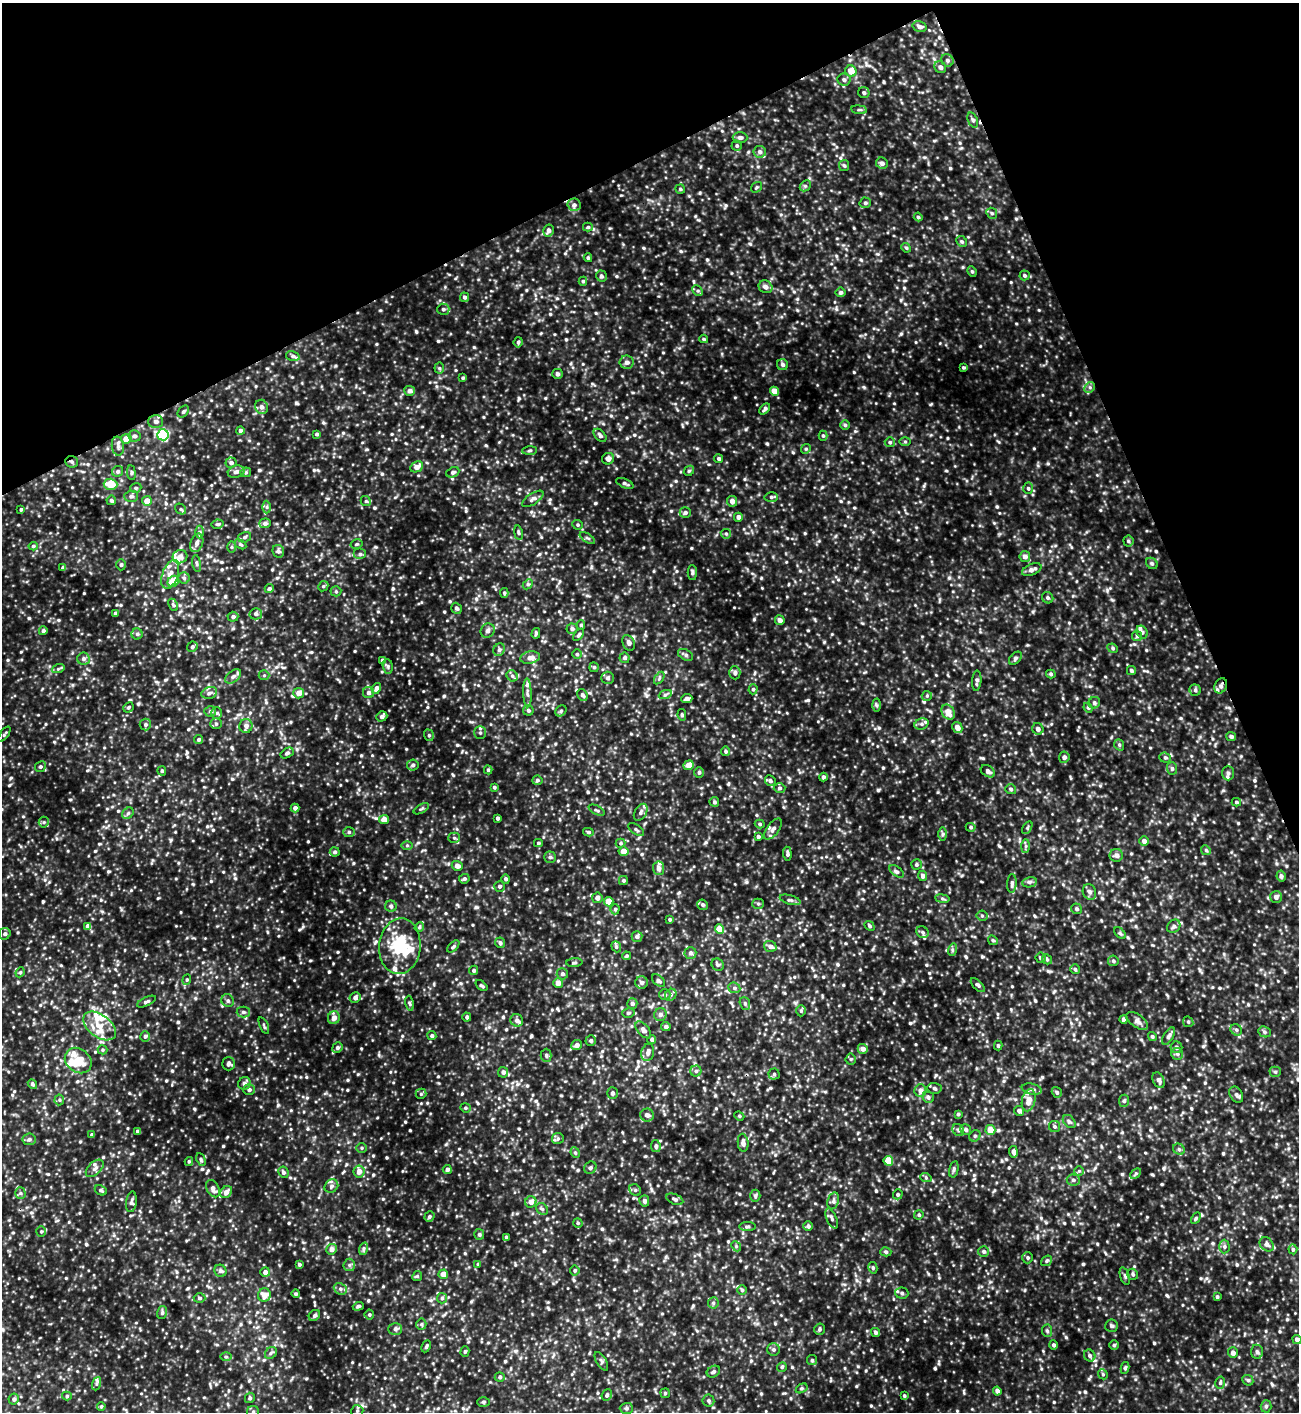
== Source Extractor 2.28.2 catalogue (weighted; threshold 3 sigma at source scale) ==
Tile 3 of 4 x 4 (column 3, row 1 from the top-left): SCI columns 2883-4179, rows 4230-5639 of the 5629 x 5640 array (HDU 1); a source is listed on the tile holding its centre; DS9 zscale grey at full resolution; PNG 1301 x 1414 px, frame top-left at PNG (2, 3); each listed source drawn as its Kron ellipse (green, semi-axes under 4 px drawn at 4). Shown black and unused: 21% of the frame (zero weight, under 3 of 4 exposures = <1% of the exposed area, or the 3 px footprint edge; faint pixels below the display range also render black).
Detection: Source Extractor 2.28.2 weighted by HDU 2 'WHT'; one run over the whole footprint, this tile lists its part. Background 0.126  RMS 0.02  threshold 0.0878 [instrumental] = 3 sigma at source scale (4.5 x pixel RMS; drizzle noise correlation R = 1.50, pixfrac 1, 0.05/0.05 arcsec/px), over >= 5 px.
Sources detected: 909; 1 inside a brighter object's white glare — neither listed nor drawn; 25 inside a brighter listed object's ellipse — not listed separately; of the other 883, all 500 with FLUX_AUTO >= 2.59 (the completeness limit of this list) listed and drawn (383 fainter detections not listed), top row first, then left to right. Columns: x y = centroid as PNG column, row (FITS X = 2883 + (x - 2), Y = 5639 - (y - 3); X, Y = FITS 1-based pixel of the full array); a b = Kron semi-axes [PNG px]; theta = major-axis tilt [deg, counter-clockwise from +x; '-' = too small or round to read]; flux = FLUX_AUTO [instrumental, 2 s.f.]
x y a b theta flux
919 27 7 5 -15 7.2
947 60 6 6 - 5
940 67 6 5 - 5.9
851 71 6 5 - 22
844 80 7 6 - 5.4
864 93 6 5 - 3.9
859 110 8 3 -8 2.8
973 120 8 5 -68 3.8
740 138 7 5 0 5.8
737 146 5 5 - 3.1
760 152 6 6 - 6.6
882 163 6 5 - 6.3
844 165 5 5 - 2.9
805 186 6 4 44 2.9
756 187 6 4 36 2.6
680 189 5 5 - 2.7
865 203 6 5 - 3.8
574 205 6 6 - 5.9
992 213 6 5 - 3.4
918 217 4 4 - 2.7
588 227 5 4 - 3
548 230 6 5 - 6.5
962 241 6 5 - 3.2
906 248 5 4 - 2.6
588 258 4 3 - 2.7
972 271 5 4 - 2.8
1024 275 5 5 - 3.1
601 276 5 5 - 4
583 281 4 4 - 3.1
765 287 7 6 - 8.2
698 291 6 4 -44 3.5
841 292 5 5 - 4.1
465 297 5 4 - 4.2
443 309 6 5 - 4.1
704 339 4 3 - 2.8
518 342 5 4 - 3.1
293 356 7 4 -15 4.5
627 362 7 6 - 7.6
782 365 5 5 - 5.1
963 367 4 3 - 2.6
439 368 5 5 - 2.7
557 374 5 5 - 4.1
463 378 4 4 - 2.7
1090 387 6 4 46 3.8
410 391 5 5 - 7.1
774 391 4 4 - 19
261 407 7 6 - 8.5
765 409 6 4 46 4.5
183 411 7 5 49 3.7
156 422 7 6 - 6.7
845 425 5 5 - 3.7
240 431 4 4 - 6.1
317 434 4 3 - 3.4
163 435 5 5 - 180
600 435 8 5 -47 5.3
134 436 6 6 - 5.6
823 436 5 4 - 2.6
126 439 5 5 - 19
905 441 6 4 0 2.7
890 442 5 5 - 3
118 446 9 6 -83 6.2
806 449 5 4 - 2.6
530 450 7 3 2 2.9
608 459 6 5 - 7.8
719 459 4 4 - 3.4
72 462 6 5 - 4.2
231 463 5 5 - 5.5
417 467 7 5 28 12
118 471 6 5 - 3.9
689 471 6 4 46 2.6
236 472 8 6 15 7.9
246 472 5 5 - 2.8
453 472 7 5 25 3.9
131 473 7 3 -83 2.7
625 483 9 4 -23 4.2
110 484 7 5 -3 34
136 488 6 4 20 3.1
1028 488 6 5 - 3.1
131 496 7 5 1 4.9
771 497 7 4 -1 3.3
533 499 12 5 34 6.4
111 500 5 4 - 4
147 501 5 5 - 20
366 501 5 4 - 2.6
732 501 5 5 - 9.3
267 507 6 4 89 3.4
21 509 3 3 - 2.9
181 509 6 5 - 2.9
685 513 5 5 - 4.3
738 517 4 4 - 8.3
265 523 5 5 - 5.5
218 524 6 4 12 3.1
577 525 5 4 - 2.6
200 532 6 4 90 3.4
518 533 7 3 -81 2.9
726 534 5 4 - 2.6
245 537 7 5 18 4.2
587 538 8 3 -33 2.9
1128 541 5 5 - 3.1
197 543 9 6 70 8.5
240 544 6 4 -31 2.7
357 544 6 4 15 2.8
33 546 4 4 - 2.8
231 547 6 4 89 2.9
278 551 6 5 - 5
360 554 6 5 - 4.9
1025 556 5 5 - 8.5
180 557 7 6 - 12
197 563 8 4 -80 3.2
1152 563 6 5 - 3.2
121 565 5 4 - 3.3
63 568 4 4 - 5.6
1032 570 10 5 22 8.4
692 572 7 4 -88 3.9
170 574 15 8 71 17
184 578 5 5 - 3.8
173 581 6 5 - 32
528 584 6 4 43 2.7
323 586 5 4 - 2.9
269 589 4 4 - 3.8
336 591 5 5 - 2.7
504 593 5 4 - 2.9
1048 598 6 5 - 3.7
173 605 7 4 -63 2.7
457 608 6 5 - 4.6
115 613 4 4 - 4.2
256 614 6 5 - 5.9
233 617 5 5 - 5
780 620 5 4 - 9.2
581 625 5 4 - 2.9
572 629 5 5 - 4.8
43 631 4 4 - 4.2
488 631 7 6 - 4.9
1142 632 7 5 -59 4.2
536 633 5 4 - 3.1
137 634 5 5 - 3.4
579 635 7 4 52 3.7
1137 636 5 5 - 3.2
629 643 8 6 -66 5.9
192 647 5 5 - 4.1
1113 648 5 4 - 3.2
499 650 6 5 - 4.4
577 654 5 5 - 2.9
685 655 8 5 -28 4.3
530 658 10 6 12 9.1
625 658 5 5 - 3.8
1015 658 8 5 46 3.6
83 659 6 6 - 5.3
382 660 4 4 - 5.2
388 666 7 5 -83 3.6
594 667 5 5 - 3.2
58 669 6 4 19 3
1131 671 4 4 - 3.6
735 673 6 5 - 5.4
1051 674 5 4 - 3
264 675 5 5 - 2.6
233 676 9 5 37 6.2
512 676 6 5 - 4.3
608 678 6 6 - 4.7
659 678 7 3 55 2.7
977 681 10 4 87 5.2
1221 686 8 6 64 6.2
376 688 6 4 62 8.8
753 689 5 4 - 3.3
1195 690 5 5 - 3.8
209 693 8 5 19 5.5
299 693 5 5 - 16
368 693 5 5 - 6.1
527 693 14 4 -88 6.2
582 695 6 5 - 4.8
665 695 7 4 19 3
927 696 5 5 - 2.7
687 699 5 4 - 6.1
1094 703 6 5 - 4.1
876 705 6 4 -87 2.9
128 707 5 4 - 2.9
1088 708 5 4 - 2.7
528 710 5 5 - 4
210 711 5 5 - 3.1
561 711 6 5 - 3
948 712 8 6 -58 19
217 713 6 5 - 3.6
682 715 6 4 -82 3.4
382 716 6 4 37 6.6
216 724 5 5 - 3.2
922 724 7 5 21 4.9
145 725 6 5 - 4.4
246 726 7 6 - 7.9
957 728 6 5 - 13
1038 729 6 5 - 7.1
480 733 6 6 - 4.2
4 734 9 4 54 3.1
429 735 6 5 - 3.2
1231 736 5 4 - 4.5
199 740 4 4 - 4
1119 745 6 4 -69 3.3
726 751 5 4 - 3.1
287 753 7 4 31 4
1064 757 5 5 - 4.5
1165 758 6 5 - 3.1
413 765 6 5 - 4.9
689 765 5 4 - 15
40 767 6 5 - 3.8
1172 768 6 5 - 4.1
488 770 4 4 - 2.7
162 771 4 4 - 3.3
988 771 8 5 -33 6.3
699 772 5 4 - 3.5
1228 773 7 6 - 5.4
823 777 4 4 - 4.5
537 780 5 4 - 3.5
770 781 5 5 - 3.8
494 787 4 3 - 2.7
780 788 6 4 3 4
1011 789 5 5 - 3.8
714 802 5 5 - 3.3
1236 802 4 3 - 2.9
295 808 4 4 - 6.2
421 809 8 3 29 2.7
597 810 9 3 -26 3.2
641 812 9 6 61 5.7
128 813 6 5 - 4
498 818 4 3 - 4.1
384 820 5 4 - 16
44 822 5 5 - 2.8
760 824 5 4 - 3
971 827 5 4 - 2.9
1027 828 7 4 60 2.7
636 829 9 4 -35 3.7
773 829 12 6 53 7.9
349 832 6 5 - 3.7
588 832 5 4 - 2.8
943 834 7 4 89 3.2
758 837 4 4 - 4.1
454 838 5 5 - 3
1144 841 5 4 - 7.2
538 843 4 3 - 2.7
621 843 5 4 - 2.6
407 845 6 4 1 2.7
1026 846 7 4 89 3.4
1206 850 5 4 - 2.8
624 851 5 5 - 14
335 852 5 4 - 4.1
787 854 7 4 -85 4
1116 855 6 6 - 6.9
550 857 5 5 - 3.4
916 865 5 5 - 3.1
457 866 5 5 - 9.7
658 868 7 5 -85 9.7
897 871 8 4 -39 4.1
922 876 5 4 - 5.9
1281 876 5 4 - 4.6
464 879 5 4 - 3.9
506 879 4 4 - 4.3
623 880 4 4 - 3.1
1030 882 7 5 12 4.1
1012 883 9 5 86 4.9
499 886 5 5 - 4.3
1089 892 8 6 -68 6.7
1276 897 6 6 - 6.6
597 898 5 5 - 6.9
942 899 7 4 -9 3.4
790 900 10 4 -15 4.7
609 902 4 4 - 26
758 904 5 5 - 3.1
703 905 5 5 - 4
391 906 6 5 - 4.3
615 909 5 4 - 3.1
1077 909 5 5 - 3.7
982 916 5 5 - 3.2
670 919 4 4 - 2.7
88 926 4 4 - 12
869 926 5 4 - 3.3
1174 926 7 6 - 5.5
419 927 5 4 - 2.7
719 929 5 4 - 27
923 932 6 5 - 3.8
1120 933 7 4 -46 2.7
5 934 6 5 - 4.7
637 936 5 5 - 5.7
993 940 5 4 - 3
500 943 5 5 - 4.4
400 946 28 20 85 84
453 946 7 4 46 3.3
770 946 6 5 - 8
616 947 6 4 -68 3.2
952 950 6 4 73 3
690 953 6 6 - 4.8
626 956 4 3 - 2.8
1041 958 5 5 - 4.3
1047 959 5 4 - 3
1113 961 5 5 - 3.6
574 963 8 3 5 2.7
718 965 6 5 - 3.9
1075 969 5 4 - 3.6
474 970 5 4 - 3.6
20 972 5 4 - 2.8
562 974 6 5 - 4.5
187 980 5 4 - 2.8
659 981 8 5 -41 3.8
558 983 5 5 - 12
642 983 6 6 - 5.5
978 985 9 4 -45 3.5
481 986 7 3 -40 2.9
734 988 6 5 - 3.8
665 995 6 5 - 3.6
671 995 6 5 - 3.8
355 997 5 5 - 6.1
228 1001 6 6 - 4.2
146 1002 10 4 25 4
410 1003 7 3 -80 2.8
745 1003 6 5 - 3.1
632 1004 5 5 - 5.1
801 1011 6 5 - 3.2
243 1012 6 5 - 4
628 1013 6 4 15 3.2
660 1014 6 6 - 5.7
467 1017 4 4 - 4.4
334 1018 6 6 - 11
1124 1019 4 4 - 5.4
517 1020 6 6 - 7.6
1137 1021 12 6 -35 7.5
1188 1022 5 5 - 2.7
264 1025 9 3 -67 2.6
100 1026 18 11 -38 29
666 1027 5 4 - 5.8
643 1030 10 5 -49 6.5
1236 1030 6 5 - 3.6
1264 1032 6 5 - 4.1
145 1036 5 5 - 3.9
432 1036 4 4 - 3.3
1169 1036 10 5 60 5.5
1152 1037 4 4 - 2.9
652 1040 4 4 - 4.6
591 1041 5 5 - 3.9
577 1045 5 5 - 8.2
998 1046 5 4 - 3
337 1047 5 5 - 5
1176 1047 6 5 - 5.6
863 1049 5 5 - 8
102 1050 5 4 - 2.7
648 1052 9 6 76 8
1177 1054 6 5 - 4.3
546 1055 6 5 - 4
851 1059 5 5 - 3.1
78 1061 14 11 -39 51
229 1064 6 6 - 5.9
696 1071 5 5 - 4
503 1072 5 5 - 6.3
1275 1072 5 5 - 2.8
774 1074 5 5 - 3.3
1159 1080 8 5 -65 5
244 1083 6 6 - 6.2
32 1084 5 4 - 2.9
934 1088 7 5 -3 3.5
1032 1089 10 5 -12 5.5
249 1090 5 5 - 5.1
920 1091 6 6 - 9.5
1057 1092 6 4 -56 3.7
612 1093 6 5 - 3.9
421 1094 5 5 - 2.8
1236 1095 9 6 -57 4.8
928 1097 6 5 - 4.9
59 1100 5 5 - 2.8
1029 1100 11 6 76 17
1124 1101 6 5 - 3.4
465 1108 5 4 - 2.9
1019 1111 5 5 - 6.4
958 1114 4 3 - 3.2
647 1115 6 6 - 6.7
739 1116 5 4 - 2.7
1069 1122 7 5 -48 3.9
1054 1126 5 5 - 3.4
966 1129 6 5 - 5
958 1130 6 5 - 3.7
990 1130 5 5 - 26
138 1131 3 3 - 4.7
92 1135 3 3 - 3.5
975 1136 6 5 - 3.5
558 1138 6 5 - 3.7
29 1139 6 6 - 5.1
743 1143 9 5 -84 7.9
656 1146 6 4 -83 4.5
362 1148 5 4 - 2.8
1179 1149 6 5 - 4.2
1013 1152 6 4 -80 6
575 1153 5 4 - 3.1
201 1159 6 4 -64 3.1
189 1161 4 3 - 2.6
888 1161 5 4 - 38
95 1168 11 6 43 6.8
590 1168 6 5 - 4
447 1169 4 4 - 6.9
954 1169 8 4 78 4
359 1171 6 5 - 12
1079 1171 5 5 - 2.6
283 1172 6 5 - 4.4
1136 1174 6 4 45 3
926 1178 6 4 -19 2.7
1073 1180 6 5 - 4.3
331 1186 7 6 - 5.4
213 1189 9 6 -61 8.6
101 1190 6 4 -28 3.6
635 1190 6 5 - 3.5
226 1192 7 5 48 9.7
20 1193 5 5 - 3.3
898 1194 5 4 - 3.5
755 1196 6 5 - 3.2
675 1199 9 5 -23 4.5
644 1201 5 5 - 5.7
833 1201 8 5 74 5.6
131 1202 10 5 82 5.1
531 1202 6 5 - 11
542 1209 6 5 - 4
919 1215 4 4 - 3
429 1217 5 4 - 3.7
832 1218 10 5 -67 5.3
1196 1218 6 4 61 2.8
578 1223 5 4 - 2.8
748 1226 8 4 1 3.5
808 1226 5 5 - 4.5
41 1231 5 5 - 3
479 1234 5 5 - 3.4
506 1237 4 3 - 2.9
1267 1244 8 6 -46 6.2
736 1246 5 4 - 3
1224 1247 7 5 -89 4.3
331 1249 5 5 - 10
363 1249 6 4 71 3.3
1293 1249 5 4 - 3.1
984 1251 5 5 - 4.2
886 1252 5 4 - 3.2
1028 1258 6 5 - 3.2
1047 1261 6 4 38 2.9
299 1264 4 3 - 2.9
478 1264 4 4 - 2.6
349 1265 6 6 - 4.1
873 1268 5 4 - 3.3
575 1270 5 5 - 2.7
220 1271 6 6 - 5.2
265 1272 4 4 - 8
443 1274 5 4 - 13
1133 1274 5 5 - 3.7
417 1276 5 4 - 2.6
1125 1276 9 4 -71 3.9
340 1289 7 5 -22 5.2
742 1290 5 4 - 3
902 1293 6 5 - 4.3
296 1294 4 4 - 3
264 1295 7 6 - 19
1217 1297 4 3 - 2.9
199 1298 6 4 -1 3.5
442 1298 5 5 - 3.2
713 1303 5 5 - 3.2
358 1306 5 4 - 4
162 1313 6 5 - 3.9
369 1315 5 5 - 2.8
314 1316 6 5 - 4
421 1324 5 5 - 3.2
1111 1326 6 6 - 4.4
395 1329 7 5 0 4.2
819 1329 5 5 - 3.8
1047 1331 6 5 - 3.6
876 1332 5 4 - 4.2
1297 1339 5 4 - 6
1054 1345 4 4 - 3.8
1114 1345 4 4 - 3.3
426 1346 6 3 64 3
773 1349 6 6 - 4.3
465 1351 5 4 - 3.1
1257 1352 7 6 - 4.4
271 1353 6 5 - 3.9
1233 1353 5 5 - 7.6
1090 1356 6 5 - 4.8
226 1357 6 4 -1 2.8
812 1360 5 5 - 2.8
601 1361 10 5 -60 4.1
782 1367 5 4 - 2.8
1125 1368 6 4 79 3.3
713 1372 7 5 33 4.5
1103 1374 5 4 - 2.8
500 1377 5 5 - 3.9
1248 1380 6 5 - 3.1
1220 1383 6 5 - 3.3
96 1384 7 4 71 3.4
802 1388 6 4 32 2.8
997 1391 4 4 - 6.7
665 1393 5 4 - 2.7
607 1395 6 5 - 4.1
67 1396 5 4 - 3
904 1396 4 3 - 2.8
250 1398 5 5 - 3.2
14 1399 5 5 - 4.3
708 1400 6 6 - 4.1
483 1402 6 5 - 3.1
101 1406 4 3 - 2.6
1266 1406 6 5 - 3.7
626 1408 7 5 1 4.3
357 1411 6 6 - 3.8
253 1412 6 6 - 4.3
Overlapping masked pixels (flux is a lower limit): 3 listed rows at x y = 156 422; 72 462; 1221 686
Isophote crosses this tile's border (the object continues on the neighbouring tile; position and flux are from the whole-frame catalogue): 2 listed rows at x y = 1297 1339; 253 1412
Unlisted compact peaks at least as high as the median listed source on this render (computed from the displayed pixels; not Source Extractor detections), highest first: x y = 949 578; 446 1144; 278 1105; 1011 282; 376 818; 959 1000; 836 309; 303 927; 403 997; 379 1055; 1107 590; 641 1096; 935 1005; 676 571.